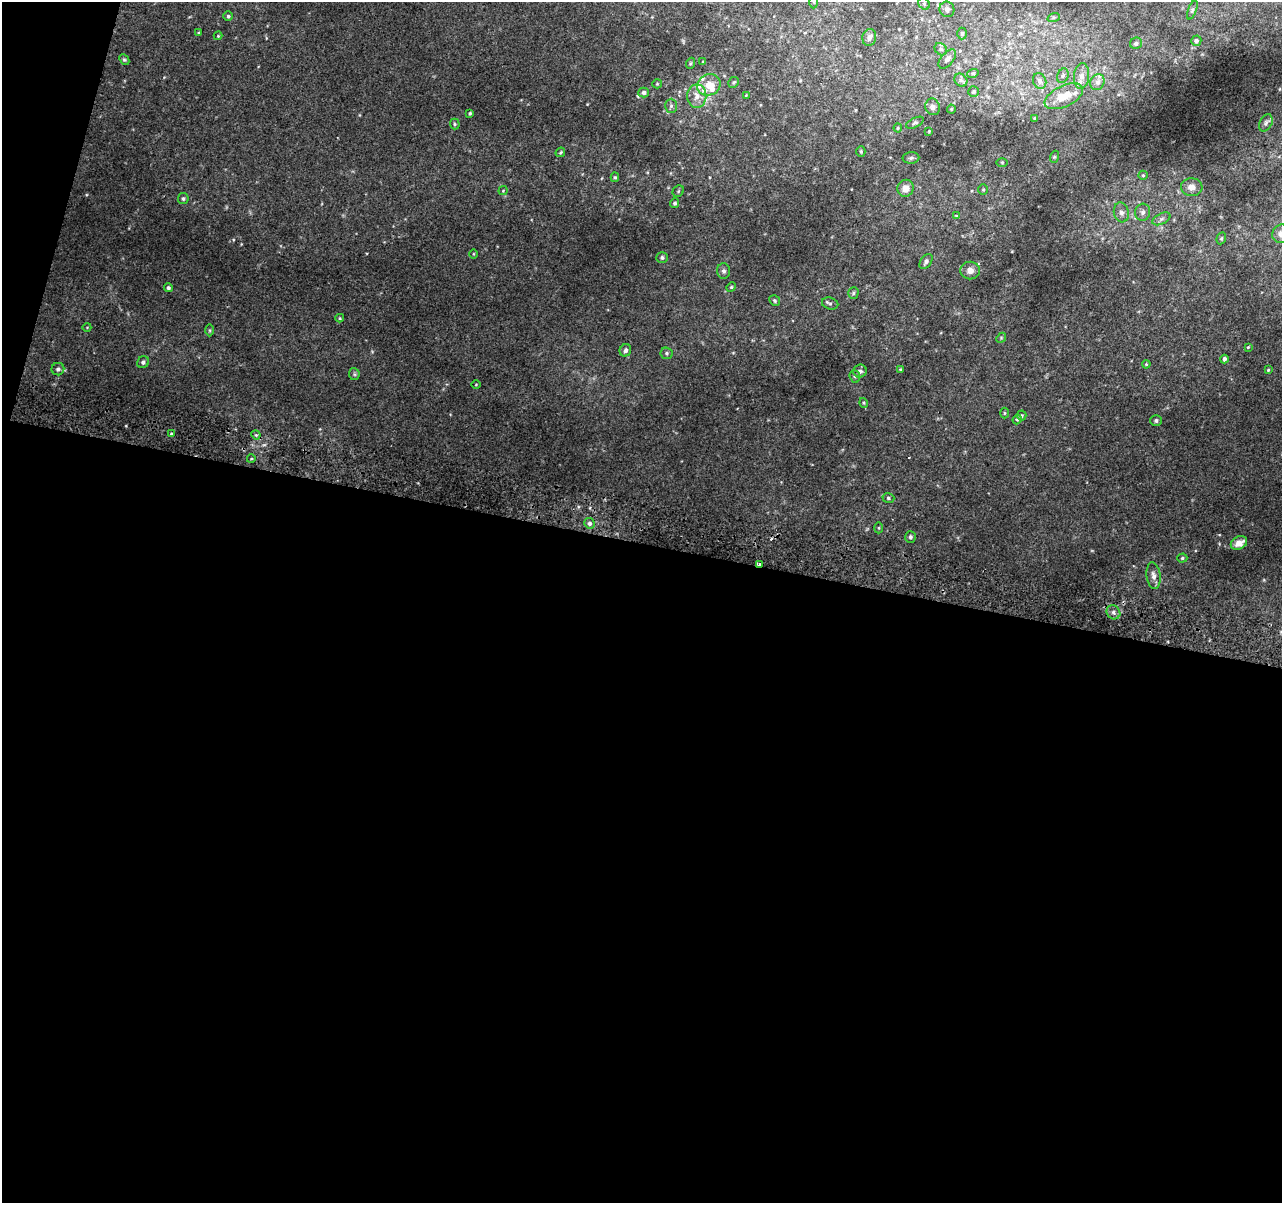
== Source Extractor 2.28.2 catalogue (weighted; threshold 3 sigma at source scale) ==
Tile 13 of 4 x 4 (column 1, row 4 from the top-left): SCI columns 21-1300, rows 328-1528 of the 5152 x 5395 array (HDU 1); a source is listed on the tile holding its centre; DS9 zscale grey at full resolution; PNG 1284 x 1205 px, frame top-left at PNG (2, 2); each listed source drawn as its Kron ellipse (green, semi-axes under 4 px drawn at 4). Shown black and unused: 57% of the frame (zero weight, under 2 of 3 exposures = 2% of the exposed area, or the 3 px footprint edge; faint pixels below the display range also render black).
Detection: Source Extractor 2.28.2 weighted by HDU 2 'WHT'; one run over the whole footprint, this tile lists its part. Background 0.0203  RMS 0.0065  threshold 0.0293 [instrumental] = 3 sigma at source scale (4.5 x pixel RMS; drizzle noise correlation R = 1.50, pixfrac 1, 0.0396/0.0396 arcsec/px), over >= 5 px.
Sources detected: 115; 2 cosmic-ray / hot-pixel residue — neither listed nor drawn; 8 inside a brighter listed object's ellipse — not listed separately; the other 105 listed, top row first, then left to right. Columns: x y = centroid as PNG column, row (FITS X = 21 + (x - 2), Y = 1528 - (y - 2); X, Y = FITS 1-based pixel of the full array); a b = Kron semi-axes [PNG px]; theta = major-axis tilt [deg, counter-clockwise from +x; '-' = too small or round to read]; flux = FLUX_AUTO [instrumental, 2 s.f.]
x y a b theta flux
814 2 6 4 -89 0.91
924 4 6 5 - 1
947 9 8 7 - 2.2
1192 10 10 4 68 1.1
228 16 5 5 - 1
1054 17 6 4 18 1
199 32 4 3 - 0.53
962 34 6 4 -90 1.1
218 36 4 4 - 0.59
869 37 8 7 - 2.7
1196 41 5 5 - 1.8
1136 43 6 5 - 1.9
941 49 7 5 -44 1.2
947 59 11 6 49 2.6
124 60 6 4 -47 0.91
703 61 4 3 - 0.47
691 63 5 3 - 0.72
973 73 6 3 18 0.77
1063 76 7 5 69 1.5
1082 76 13 7 84 4.6
961 80 7 5 -46 1.3
1040 81 8 6 -67 2.8
734 82 6 5 - 1
1097 82 8 7 - 2.8
657 84 5 4 - 0.62
709 85 12 10 23 7.6
974 92 5 5 - 0.96
644 93 5 5 - 2.1
746 95 3 3 - 0.42
697 96 12 9 90 5.4
1064 96 20 10 26 15
671 106 7 6 - 1.4
933 107 8 7 - 2.2
951 109 4 4 - 0.68
470 113 3 3 - 0.87
1035 118 3 3 - 0.89
915 123 9 4 26 1.3
1266 123 9 6 61 1.7
455 124 5 5 - 0.9
898 128 4 4 - 0.61
929 131 4 3 - 0.54
861 151 5 4 - 0.78
560 152 5 4 - 0.84
1054 157 6 4 72 0.8
911 158 8 5 2 1.5
1002 162 5 4 - 0.64
1143 175 5 4 - 0.78
615 177 5 4 - 0.94
1192 187 10 9 - 4.3
905 188 8 8 - 5.1
983 189 5 4 - 0.87
503 191 4 4 - 0.65
678 191 6 5 - 0.95
183 199 5 5 - 1.3
675 203 5 4 - 1.4
1121 212 10 7 -75 3.1
1143 212 8 7 - 2.4
956 216 4 2 - 0.44
1161 219 10 5 27 2
1281 234 9 9 - 4.3
1221 238 6 4 68 0.81
473 254 5 3 - 0.51
662 258 6 5 - 1.3
926 262 8 5 56 1.8
970 270 10 9 - 4.2
723 271 8 6 -87 1.8
731 287 5 4 - 0.82
168 288 4 4 - 1.5
853 293 6 5 - 1.1
775 301 6 5 - 0.97
830 303 8 6 -14 1.5
340 318 4 4 - 0.58
87 327 4 3 - 0.46
210 330 6 4 -90 0.84
1001 338 5 4 - 0.77
1248 347 4 3 - 0.56
625 350 6 5 - 2
667 353 6 5 - 1.2
1224 359 4 4 - 2.1
143 362 6 5 - 1.9
1146 364 4 3 - 0.68
58 369 6 6 - 2.1
900 369 3 3 - 0.54
1268 370 4 3 - 0.56
860 371 7 6 - 1.9
354 374 6 5 - 0.98
855 376 6 5 - 1.1
476 384 4 3 - 0.52
864 403 5 3 - 0.67
1004 413 5 3 - 0.57
1022 416 5 4 - 0.92
1017 419 5 4 - 0.75
1156 421 6 5 - 1.3
172 433 3 3 - 1.3
256 435 5 3 - 0.74
251 459 4 3 - 0.62
888 498 6 5 - 1.2
590 523 5 5 - 2
879 528 5 3 - 0.62
910 537 6 5 - 1.3
1239 543 8 6 26 5.7
1182 558 5 4 - 0.94
760 564 4 3 - 3.6
1153 576 13 7 -83 3.7
1113 612 7 6 - 2.2
Overlapping masked pixels (flux is a lower limit): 1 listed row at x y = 760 564
Isophote crosses this tile's border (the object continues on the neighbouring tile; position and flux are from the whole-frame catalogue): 2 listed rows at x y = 814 2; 1281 234
Unlisted compact peaks at least as high as the median listed source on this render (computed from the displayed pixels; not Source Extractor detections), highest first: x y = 638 96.